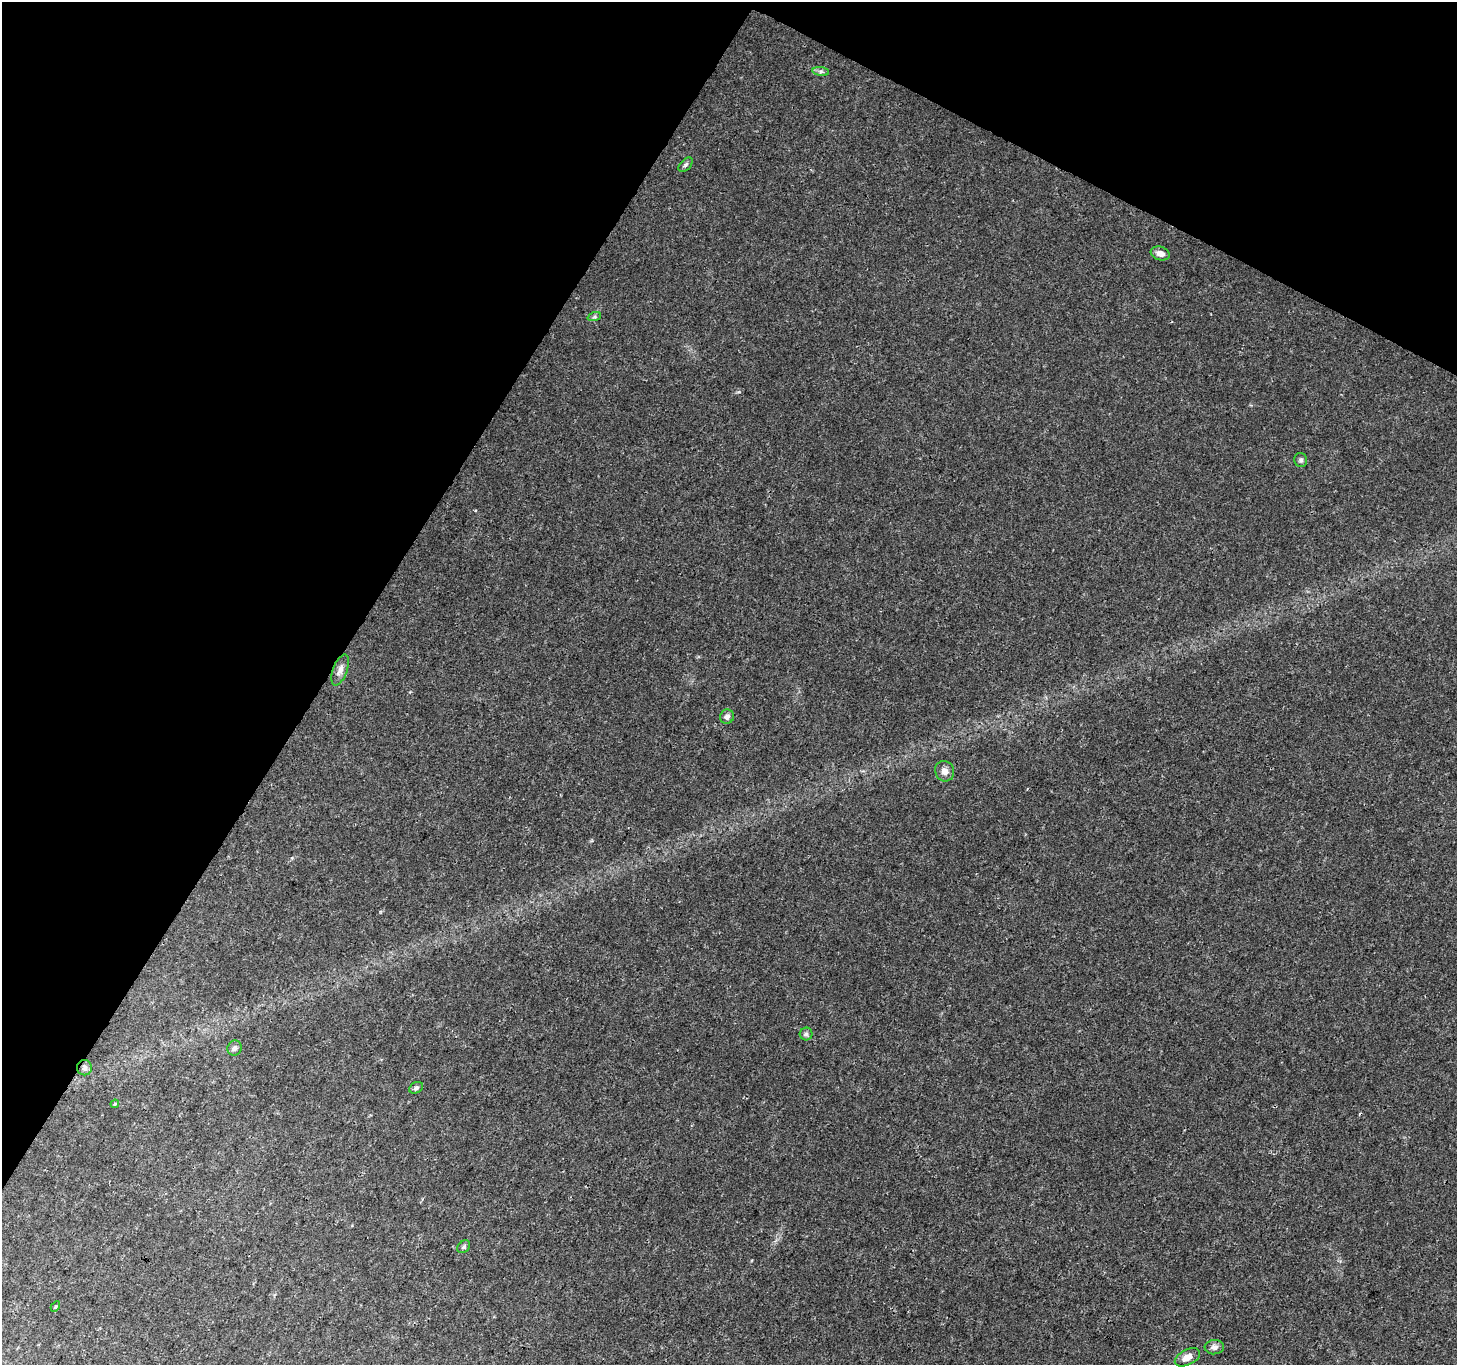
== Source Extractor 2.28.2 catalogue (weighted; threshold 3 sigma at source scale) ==
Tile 2 of 4 x 4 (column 2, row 1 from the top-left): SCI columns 1458-2912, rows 4288-5650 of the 5829 x 5913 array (HDU 1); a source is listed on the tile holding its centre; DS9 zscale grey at full resolution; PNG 1459 x 1367 px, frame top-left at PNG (2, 2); each listed source drawn as its Kron ellipse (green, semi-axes under 4 px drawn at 4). Shown black and unused: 29% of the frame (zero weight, under 3 of 4 exposures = <1% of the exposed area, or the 3 px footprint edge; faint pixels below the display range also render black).
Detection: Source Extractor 2.28.2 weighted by HDU 2 'WHT'; one run over the whole footprint, this tile lists its part. Background 0.00503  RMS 0.0022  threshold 0.0099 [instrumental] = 3 sigma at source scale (4.5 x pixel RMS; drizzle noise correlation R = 1.50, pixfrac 1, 0.0396/0.0396 arcsec/px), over >= 5 px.
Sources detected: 18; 1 cosmic-ray / hot-pixel residue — neither listed nor drawn; the other 17 listed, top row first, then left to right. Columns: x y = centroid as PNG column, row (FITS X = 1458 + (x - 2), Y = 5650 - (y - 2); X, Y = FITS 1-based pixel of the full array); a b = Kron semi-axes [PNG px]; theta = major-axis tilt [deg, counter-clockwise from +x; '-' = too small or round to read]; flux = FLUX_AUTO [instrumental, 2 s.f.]
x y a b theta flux
821 71 8 4 -8 0.5
686 165 8 5 45 0.49
1160 253 10 6 -17 1.4
594 317 7 4 18 0.38
1301 460 7 6 - 0.54
340 670 16 7 69 1.3
727 717 7 7 - 0.97
945 771 10 9 - 1.3
806 1034 6 6 - 0.51
235 1048 8 7 - 0.66
84 1068 7 7 - 0.76
416 1088 7 5 27 0.55
115 1104 4 3 - 0.22
464 1247 7 5 44 0.46
55 1307 5 3 - 0.23
1214 1347 10 7 5 1
1187 1357 13 7 27 1.9